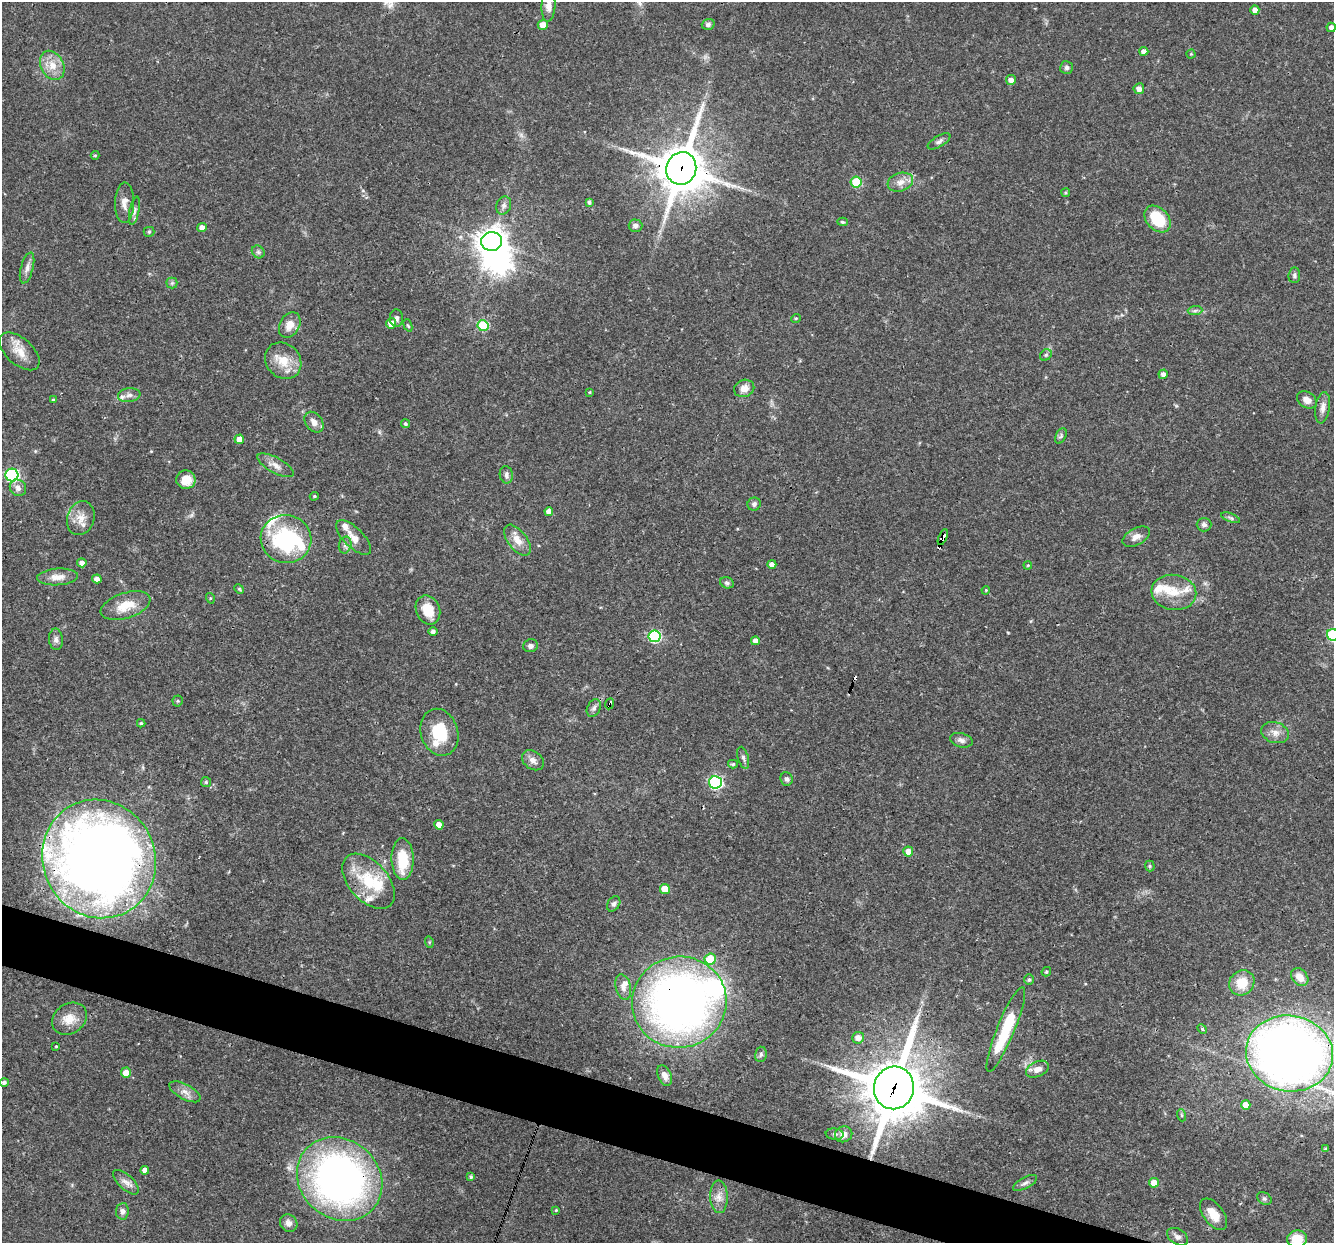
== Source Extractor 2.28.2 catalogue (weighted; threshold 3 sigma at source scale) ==
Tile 6 of 4 x 4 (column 2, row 2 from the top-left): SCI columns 1333-2664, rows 2737-3977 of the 5329 x 5346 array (HDU 1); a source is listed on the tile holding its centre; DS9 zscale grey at full resolution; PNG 1336 x 1245 px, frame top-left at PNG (2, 2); each listed source drawn as its Kron ellipse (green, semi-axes under 4 px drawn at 4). Shown black and unused: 4% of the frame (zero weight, under 3 of 4 exposures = <1% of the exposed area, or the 3 px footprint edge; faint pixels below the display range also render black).
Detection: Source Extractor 2.28.2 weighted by HDU 2 'WHT'; one run over the whole footprint, this tile lists its part. Background 0.0579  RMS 0.0033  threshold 0.0147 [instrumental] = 3 sigma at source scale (4.5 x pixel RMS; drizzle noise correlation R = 1.50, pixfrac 1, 0.05/0.05 arcsec/px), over >= 5 px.
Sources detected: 163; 1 inside a brighter object's white glare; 2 cosmic-ray / hot-pixel residue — neither listed nor drawn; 12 inside a brighter listed object's ellipse — not listed separately; the other 148 listed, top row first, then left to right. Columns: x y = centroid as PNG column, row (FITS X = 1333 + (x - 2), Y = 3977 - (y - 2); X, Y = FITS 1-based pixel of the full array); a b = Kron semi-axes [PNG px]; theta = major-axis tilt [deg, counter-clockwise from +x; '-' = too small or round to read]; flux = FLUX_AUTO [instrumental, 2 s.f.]
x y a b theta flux
548 5 17 7 87 2.5
1255 10 4 4 - 1.7
708 24 6 5 - 0.81
543 25 5 5 - 2.8
1331 27 5 4 - 1.5
1144 51 4 4 - 1.6
1191 54 4 4 - 0.33
52 65 15 11 -62 4.5
1067 67 6 6 - 0.83
1011 80 5 5 - 1.8
1139 89 5 5 - 1.8
939 141 13 5 30 1.1
95 155 4 4 - 0.39
681 168 16 15 - 1300
856 182 5 5 - 14
900 182 13 9 17 2.8
1066 193 4 4 - 0.46
589 202 4 3 - 0.76
125 203 20 9 89 2.8
504 205 9 7 69 1.4
134 211 14 5 79 1.1
1158 219 15 10 -47 13
842 222 5 4 - 0.59
635 226 7 6 - 1
202 228 4 4 - 2.2
149 232 5 5 - 0.45
492 241 10 9 - 350
258 252 7 5 -45 0.76
27 268 16 6 75 1.8
1294 275 8 6 86 0.75
172 283 5 5 - 0.58
1195 311 7 4 2 0.73
396 318 9 6 -87 1
796 318 5 3 - 0.3
391 323 5 5 - 3.7
290 325 14 10 61 3.6
408 325 6 4 -69 0.4
483 326 5 5 - 19
19 351 24 13 -42 5
1046 355 6 5 - 0.54
283 361 19 16 -44 6.5
1163 374 5 4 - 1.5
744 388 10 8 20 2.8
590 392 4 3 - 0.28
129 395 11 7 7 1.6
53 399 3 3 - 0.31
1307 400 10 7 -31 2
1323 408 16 7 81 2
314 422 11 8 -53 2.2
405 424 4 4 - 0.58
1061 436 8 5 66 0.75
239 439 5 4 - 2.5
275 465 20 7 -29 2.6
12 475 6 6 - 53
506 475 8 6 -80 1
186 480 9 9 - 4.8
18 488 9 8 - 1.7
314 496 5 4 - 0.39
754 504 7 6 - 0.9
549 511 4 4 - 2.1
81 518 17 13 71 3.9
1230 518 10 3 -21 0.62
1204 525 7 7 - 1
354 537 22 9 -45 3.8
943 537 8 4 69 8.4
1136 537 15 8 28 2.4
286 539 25 24 - 34
517 540 18 9 -52 3.6
345 545 8 6 76 1.1
82 563 4 4 - 1.6
772 564 4 4 - 2
1028 565 4 3 - 0.28
57 577 20 8 3 3.2
97 579 5 4 - 1.7
727 583 7 5 -23 0.7
239 589 5 4 - 0.37
986 590 4 3 - 0.3
1174 592 22 17 -8 7.3
210 598 5 3 - 0.36
126 606 26 12 18 6.8
428 610 15 12 -67 6
433 631 5 4 - 1.1
1333 635 6 6 - 27
654 636 6 6 - 34
56 639 11 7 -85 1.2
755 641 4 4 - 1.9
530 646 7 6 - 1.1
178 701 5 5 - 0.49
610 704 5 3 - 4
594 708 9 6 62 1.1
141 723 4 4 - 0.39
439 732 24 18 -73 12
1275 733 14 10 -18 2.7
961 740 11 7 -16 1.3
743 758 11 5 -74 0.93
533 760 12 9 -37 2
733 764 5 4 - 0.54
786 779 7 6 - 0.89
206 782 5 5 - 0.44
715 782 6 6 - 52
439 825 5 4 - 2.7
908 852 5 5 - 3
99 859 60 56 -63 400
403 859 21 11 -89 11
1150 866 5 5 - 0.46
368 881 32 19 -48 15
665 889 5 5 - 4.8
614 904 8 6 56 1
429 942 6 3 -73 0.34
710 959 5 5 - 9.5
1046 972 5 4 - 0.51
1300 977 10 7 -50 3
1029 979 5 4 - 0.58
1242 983 13 12 - 6.2
623 987 13 7 -77 2.1
679 1002 47 45 14 210
69 1019 18 15 36 4.9
1006 1029 46 9 68 18
1202 1029 5 4 - 0.42
858 1038 6 6 - 2.3
56 1046 3 3 - 0.29
1289 1053 43 38 -10 310
761 1054 8 5 76 0.77
1037 1069 12 7 24 2.5
126 1073 5 5 - 3.5
665 1076 11 6 -68 2.1
4 1083 5 4 - 0.93
894 1088 21 20 - 1900
185 1092 17 7 -28 2.3
1246 1105 5 4 - 3.2
1181 1115 6 4 -71 0.43
835 1134 9 5 -7 0.79
844 1134 9 8 - 2.1
1325 1149 4 3 - 0.51
145 1170 4 4 - 2.1
471 1177 4 3 - 0.58
340 1179 45 39 -41 150
126 1182 16 7 -42 2.1
1025 1183 13 5 27 1.2
1154 1183 5 4 - 3.3
719 1197 16 9 -89 2.9
1264 1199 8 5 -32 0.76
556 1210 4 4 - 0.41
122 1211 8 6 83 1.3
1213 1214 18 10 -53 4.9
289 1223 9 8 - 1.9
1177 1237 11 7 -31 1.4
1297 1239 10 8 11 6.7
Overlapping masked pixels (flux is a lower limit): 8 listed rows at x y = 681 168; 943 537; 610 704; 99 859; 368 881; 679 1002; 894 1088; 340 1179
Isophote crosses this tile's border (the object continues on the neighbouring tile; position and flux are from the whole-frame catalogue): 5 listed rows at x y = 548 5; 1331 27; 1333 635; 99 859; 1297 1239